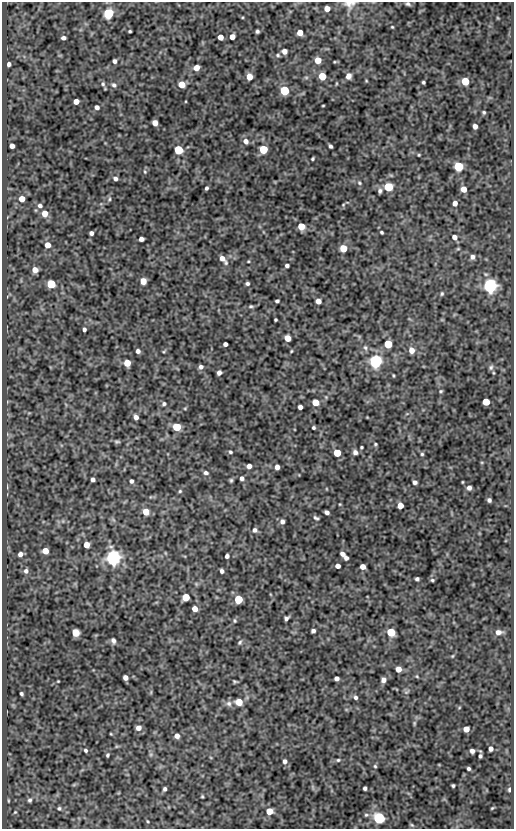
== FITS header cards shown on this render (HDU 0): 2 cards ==
NAXIS1  =                  512
NAXIS2  =                  827

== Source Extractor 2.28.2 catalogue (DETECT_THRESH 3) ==
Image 512 x 827 px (HDU 0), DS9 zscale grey, 1 PNG px = 1 image px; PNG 516 x 831 px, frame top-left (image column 1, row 827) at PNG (2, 2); no overlay
Background 83.9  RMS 0.52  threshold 1.55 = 3 sigma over >= 5 px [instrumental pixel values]
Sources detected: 188; all 188 listed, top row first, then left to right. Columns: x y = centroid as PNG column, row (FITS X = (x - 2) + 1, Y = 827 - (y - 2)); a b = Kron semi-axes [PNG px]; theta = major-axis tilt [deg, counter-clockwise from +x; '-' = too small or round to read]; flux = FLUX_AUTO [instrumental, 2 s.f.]
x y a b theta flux
349 4 16 11 1 270
408 4 6 4 -26 67
327 8 5 4 - 300
108 13 5 5 - 3000
392 27 3 2 - 31
130 31 3 3 - 45
257 31 3 3 - 62
300 32 5 5 - 350
220 37 5 4 - 300
232 37 5 4 - 240
63 38 4 4 - 110
284 51 5 5 - 180
278 55 5 4 - 49
318 60 5 5 - 480
114 61 4 4 - 100
9 64 4 4 - 110
196 68 5 5 - 300
322 76 5 5 - 970
348 76 7 5 68 170
249 77 5 5 - 440
465 81 5 5 - 930
423 82 3 3 - 51
103 84 6 5 - 70
182 84 5 5 - 490
114 85 7 6 - 90
284 91 5 5 - 2500
76 101 5 4 - 290
323 105 3 2 - 27
97 107 5 4 - 120
484 112 5 4 - 51
155 123 5 4 - 290
475 126 5 4 - 170
246 141 6 5 - 190
12 146 4 4 - 180
330 146 4 3 - 75
263 149 5 5 - 1500
178 150 5 5 - 2000
419 155 3 3 - 32
313 159 3 3 - 44
458 166 5 5 - 2800
145 172 4 3 - 34
115 179 5 5 - 99
359 183 6 4 -24 51
388 187 5 5 - 1800
206 188 4 3 - 65
464 189 5 5 - 310
380 191 7 5 78 84
22 199 5 5 - 370
109 199 6 4 63 52
455 203 5 5 - 170
343 205 5 4 - 43
40 206 6 5 - 100
45 214 6 5 - 370
301 226 5 5 - 660
381 232 3 3 - 49
91 233 4 4 - 100
454 237 6 6 - 170
141 239 5 4 - 140
47 245 5 5 - 300
343 248 5 5 - 730
472 257 6 6 - 120
223 259 10 5 -49 240
248 261 3 3 - 29
287 265 4 3 - 82
35 270 5 5 - 250
143 281 5 5 - 420
247 283 4 3 - 70
51 284 5 5 - 1900
490 286 6 6 - 10000
442 294 5 4 - 51
277 301 4 3 - 64
318 301 5 4 - 220
251 306 7 4 2 60
275 320 3 3 - 43
84 329 4 3 - 81
287 338 5 5 - 430
225 344 4 4 - 120
388 344 5 5 - 1200
365 347 8 5 -73 85
411 350 7 6 - 270
138 351 4 4 - 110
164 351 5 3 - 36
291 351 3 3 - 32
376 361 5 5 - 8700
127 363 5 5 - 480
201 367 6 5 - 110
491 367 8 7 - 94
219 373 4 4 - 120
441 391 5 4 - 41
315 402 5 5 - 540
486 402 5 5 - 730
164 404 5 5 - 69
300 407 4 4 - 130
185 408 5 3 - 34
136 417 5 4 - 160
177 427 5 5 - 1500
314 428 3 3 - 52
117 442 9 4 4 57
375 444 4 3 - 39
361 447 3 3 - 38
230 452 4 3 - 47
355 452 5 5 - 120
337 453 5 5 - 970
422 454 4 4 - 48
249 466 4 4 - 170
277 467 5 4 - 180
206 473 6 5 - 87
242 478 4 4 - 110
93 479 4 4 - 100
231 480 5 4 - 51
131 481 4 4 - 80
415 482 4 4 - 110
469 488 5 4 - 130
180 491 4 4 - 43
489 500 4 4 - 83
400 506 5 5 - 390
146 512 5 5 - 470
327 512 5 4 - 130
316 518 7 4 -28 63
282 522 5 5 - 110
255 530 6 6 - 99
86 545 5 4 - 420
45 551 5 5 - 410
20 554 5 5 - 140
343 554 5 4 - 150
227 556 4 4 - 97
113 558 6 6 - 14000
346 558 4 4 - 100
338 566 4 4 - 180
363 567 5 4 - 220
26 571 6 6 - 120
222 571 4 4 - 91
417 579 4 3 - 69
432 580 5 4 - 47
186 597 5 5 - 930
238 599 5 5 - 1500
195 609 5 4 - 320
286 618 5 4 - 86
235 621 5 5 - 51
313 631 4 4 - 89
391 632 5 5 - 1400
498 632 8 6 8 200
75 633 5 5 - 820
113 640 7 5 -64 100
240 642 7 6 - 69
452 656 4 4 - 31
398 669 5 5 - 280
417 676 5 4 - 34
125 678 5 4 - 200
337 678 4 4 - 120
383 680 5 4 - 150
58 681 3 2 - 25
235 681 4 3 - 42
406 692 8 4 31 59
21 693 4 3 - 58
356 697 5 4 - 81
239 702 5 5 - 660
229 703 8 7 - 130
414 723 8 4 82 55
138 728 5 5 - 190
466 729 5 5 - 330
111 734 3 2 - 28
177 736 5 5 - 180
491 749 4 4 - 140
85 750 4 4 - 59
472 751 4 4 - 130
107 755 4 3 - 53
480 756 4 3 - 67
338 760 6 4 1 52
285 761 6 5 - 110
375 766 5 5 - 46
468 769 4 3 - 66
453 786 4 3 - 50
313 787 7 4 -71 58
365 788 4 3 - 80
165 789 4 3 - 77
509 789 4 4 - 62
202 796 3 3 - 36
30 800 6 5 - 79
8 801 6 3 -90 35
59 808 5 5 - 58
492 808 4 2 - 33
269 811 5 5 - 560
15 812 5 4 - 45
366 815 6 5 - 71
379 818 6 5 - 5500
147 821 4 3 - 32
412 825 7 4 -36 45
At the frame edge (FLAGS 8, measured only in part): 2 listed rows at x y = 349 4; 408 4